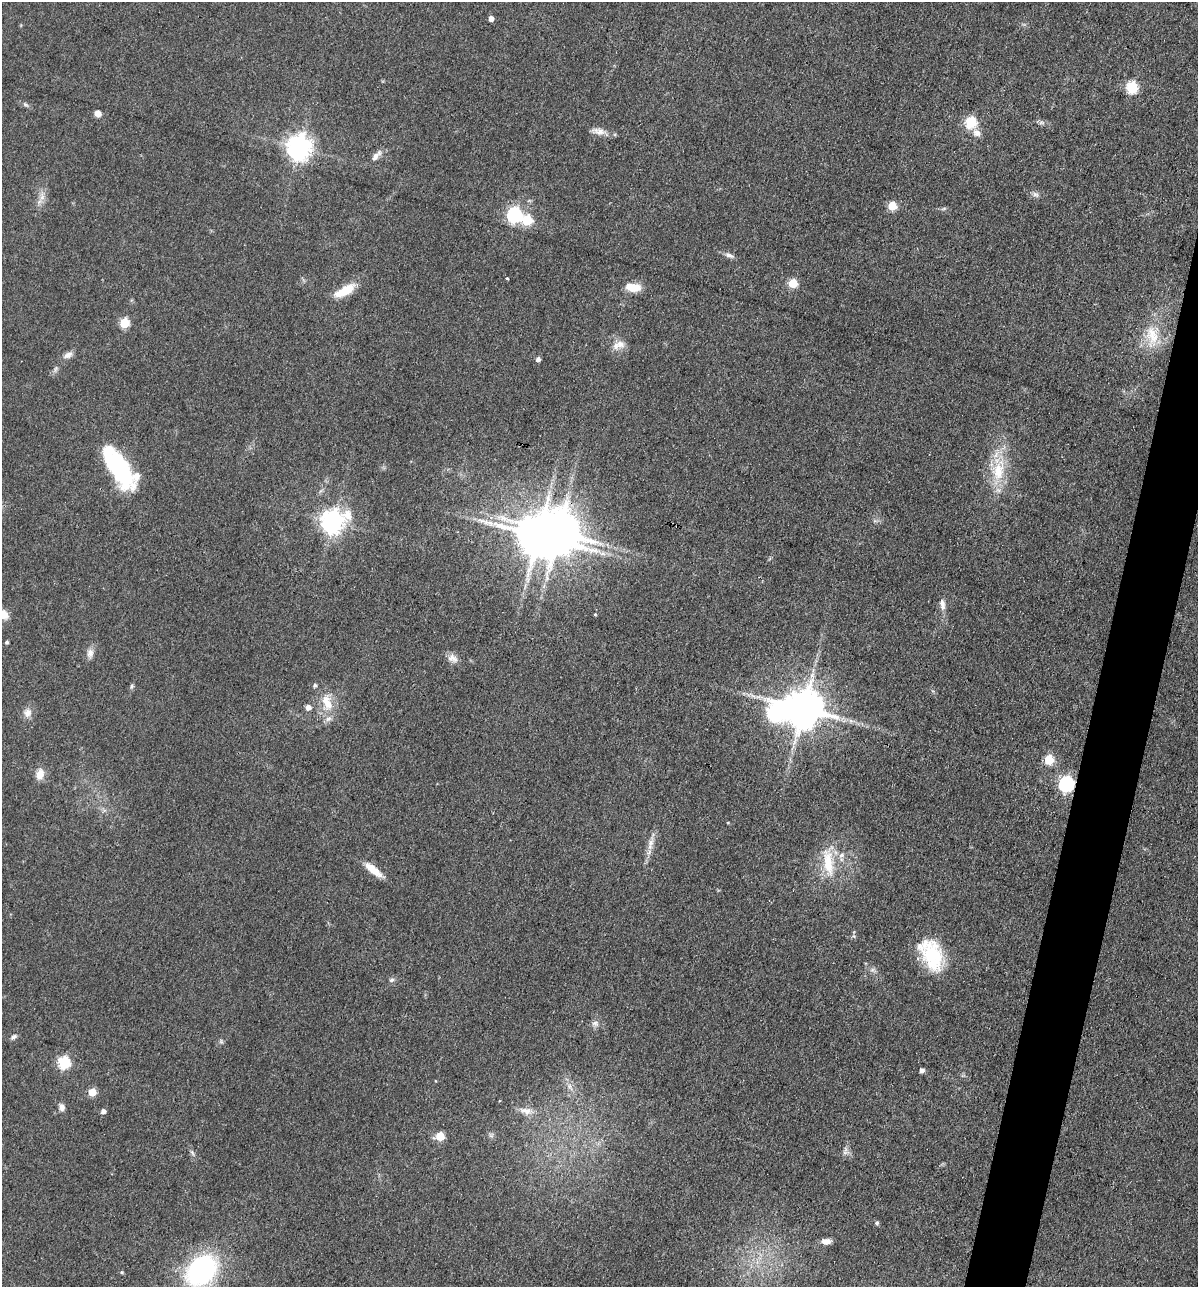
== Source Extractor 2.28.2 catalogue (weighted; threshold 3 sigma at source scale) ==
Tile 10 of 4 x 4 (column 2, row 3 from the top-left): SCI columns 1323-2518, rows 1285-2569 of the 5159 x 5138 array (HDU 1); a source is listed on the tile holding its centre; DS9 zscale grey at full resolution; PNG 1200 x 1289 px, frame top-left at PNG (2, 2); no overlay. Shown black and unused: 4% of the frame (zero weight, under 3 of 4 exposures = <1% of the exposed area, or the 3 px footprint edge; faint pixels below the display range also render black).
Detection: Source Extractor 2.28.2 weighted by HDU 2 'WHT'; one run over the whole footprint, this tile lists its part. Background 0.0814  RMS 0.0065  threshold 0.0291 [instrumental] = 3 sigma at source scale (4.5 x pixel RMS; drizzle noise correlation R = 1.50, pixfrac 1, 0.05/0.05 arcsec/px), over >= 5 px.
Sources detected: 74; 2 inside a brighter object's white glare — not listed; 3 inside a brighter listed object's ellipse — not listed separately; the other 69 listed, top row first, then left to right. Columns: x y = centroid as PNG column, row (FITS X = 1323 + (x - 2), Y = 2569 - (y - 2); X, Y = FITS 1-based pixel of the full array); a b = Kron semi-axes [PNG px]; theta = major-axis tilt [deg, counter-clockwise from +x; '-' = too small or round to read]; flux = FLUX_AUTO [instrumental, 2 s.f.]
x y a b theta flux
491 18 5 4 - 4.1
1132 87 6 6 - 57
25 104 8 5 -29 1.5
98 113 7 6 - 4.4
971 122 6 6 - 54
1041 123 9 4 -8 1.8
598 131 22 8 -10 5.4
977 133 11 9 -28 4.1
299 147 8 8 - 630
376 156 17 7 48 4.6
1035 194 10 6 -35 2.1
42 197 11 7 89 4
892 206 5 5 - 23
944 208 7 4 19 0.98
514 215 7 6 - 140
527 220 6 6 - 39
729 255 14 6 -20 2.8
507 278 4 3 - 1.2
793 283 5 5 - 24
633 287 18 9 -8 11
345 291 27 10 28 14
124 323 5 5 - 35
1152 336 36 17 -82 20
619 345 19 10 17 6.3
68 355 13 7 25 3.5
538 359 5 4 - 2.5
117 466 50 18 -58 75
998 471 36 18 78 27
332 521 9 8 - 550
538 535 13 11 -52 2700
942 604 16 7 -81 4.1
3 614 9 8 - 9.4
595 614 4 4 - 0.62
7 642 4 3 - 1.2
90 653 13 9 85 3.9
453 658 14 11 -30 4.5
132 686 6 5 - 1.1
327 702 25 13 -72 14
308 707 6 6 - 3.7
803 708 11 11 - 2200
28 713 12 11 - 4.6
851 721 7 4 -19 1.9
1049 760 5 5 - 33
40 774 14 9 77 6.4
1066 784 7 6 - 150
651 843 13 8 64 4.9
841 855 9 6 39 2.9
828 862 43 14 -83 22
373 870 25 8 -38 11
931 954 38 22 -64 39
872 970 7 4 18 1.4
391 980 8 6 30 1.6
595 1024 10 8 -15 2.9
14 1037 9 6 36 1.8
221 1041 6 6 - 1.2
64 1063 6 6 - 65
922 1070 4 4 - 2.9
570 1087 12 5 -70 3.1
92 1092 5 5 - 16
62 1107 10 7 87 2.9
103 1111 5 5 - 2.7
526 1111 18 9 -13 6.2
440 1136 6 5 - 21
845 1152 8 6 -28 2
192 1153 9 3 -45 1.2
877 1223 5 5 - 1.2
826 1241 11 6 -1 4.2
201 1270 32 24 42 110
122 1272 5 4 - 0.91
Overlapping masked pixels (flux is a lower limit): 3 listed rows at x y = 117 466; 538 535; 1066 784
Isophote crosses this tile's border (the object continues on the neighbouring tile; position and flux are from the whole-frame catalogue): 2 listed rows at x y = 3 614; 201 1270